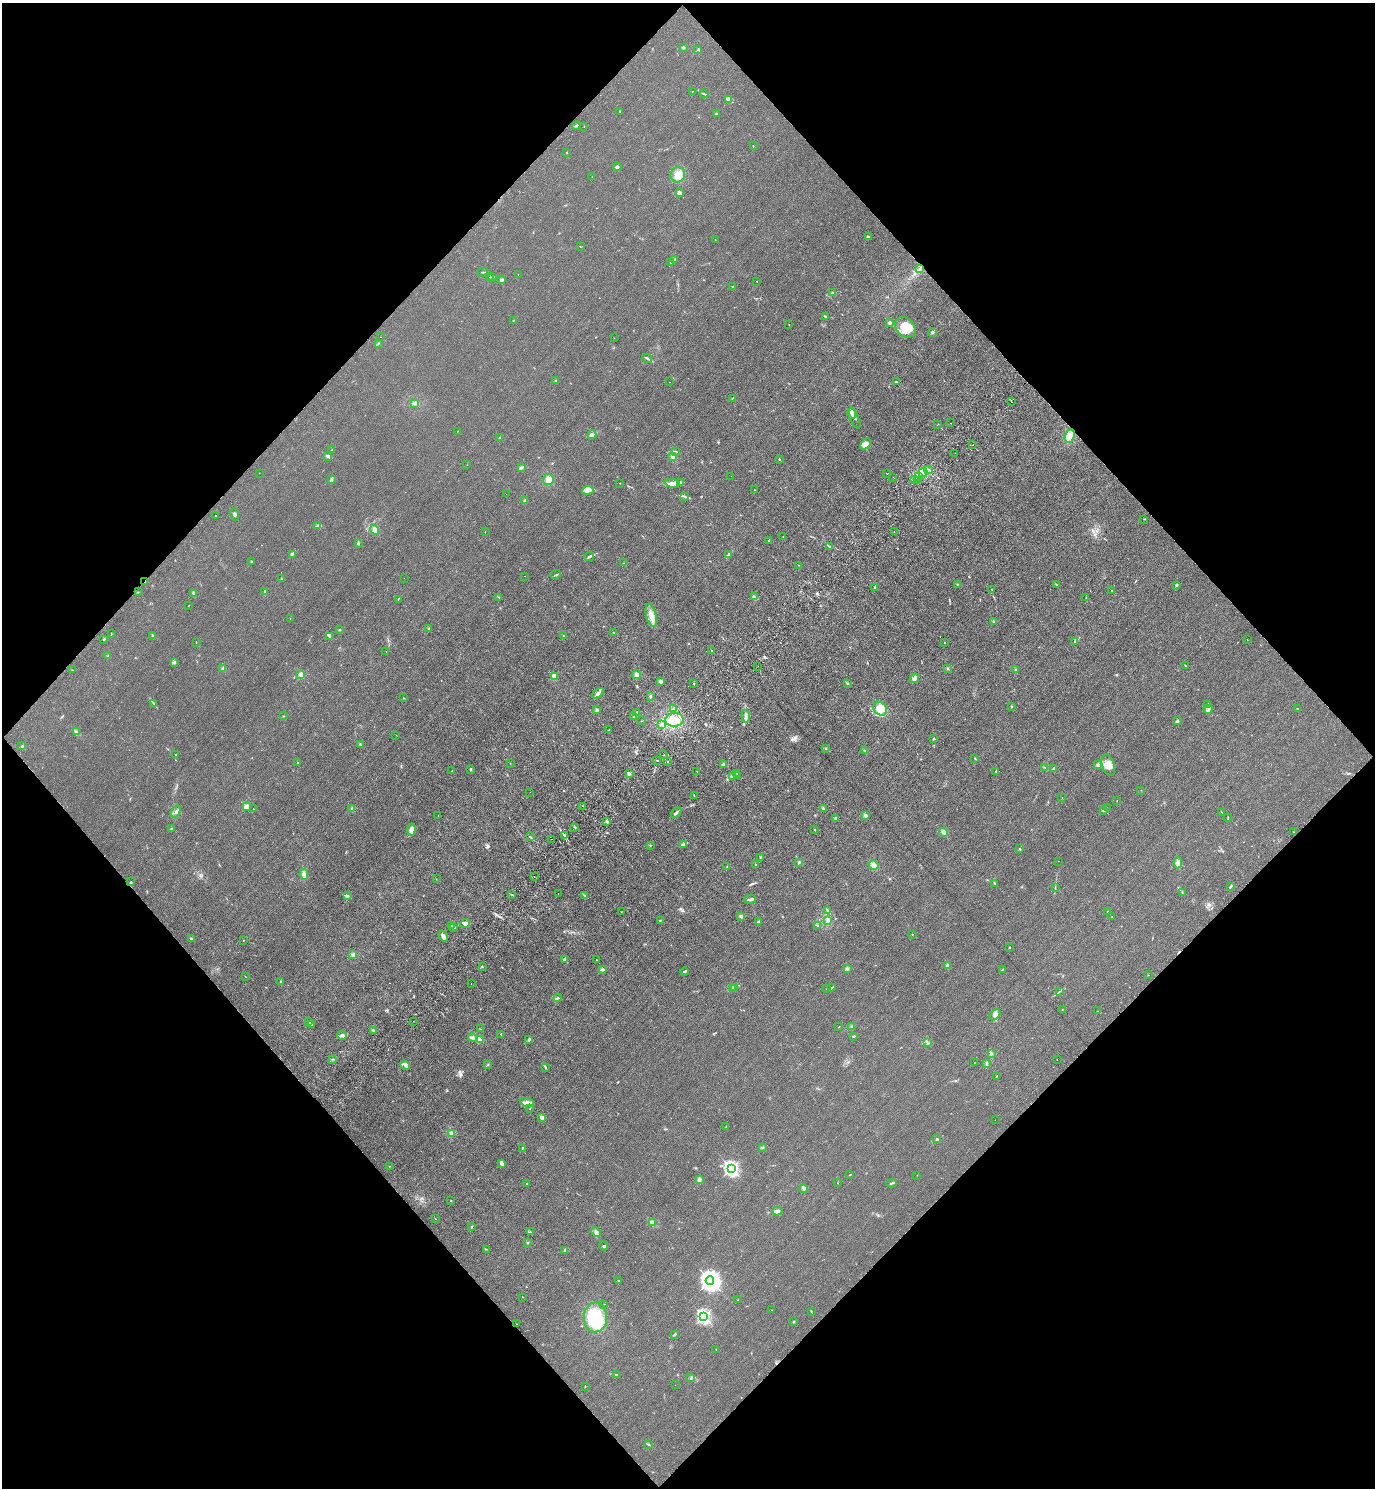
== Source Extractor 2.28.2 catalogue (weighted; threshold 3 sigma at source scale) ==
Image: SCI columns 381-5869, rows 88-6028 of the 6111 x 6115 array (HDU 1 of 3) = the unmasked area's bounding box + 8 px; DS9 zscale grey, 4 x 4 block average (1 PNG px = mean of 4 x 4 image px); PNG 1377 x 1490 px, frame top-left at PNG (2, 3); each listed source drawn as its Kron ellipse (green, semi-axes under 4 px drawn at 4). Shown black and unused: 50% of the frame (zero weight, under 3 of 4 exposures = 6% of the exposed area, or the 3 px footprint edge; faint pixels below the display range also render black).
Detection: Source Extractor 2.28.2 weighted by HDU 2 'WHT'. Background 0.0215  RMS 0.0053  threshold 0.0238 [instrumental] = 3 sigma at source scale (4.5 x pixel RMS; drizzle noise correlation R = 1.50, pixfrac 1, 0.05/0.05 arcsec/px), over >= 5 px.
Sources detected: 395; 2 inside a brighter object's white glare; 9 cosmic-ray / hot-pixel residue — neither listed nor drawn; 9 coinciding with a brighter row at this scale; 16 inside a brighter listed object's ellipse — not listed separately; the other 359 listed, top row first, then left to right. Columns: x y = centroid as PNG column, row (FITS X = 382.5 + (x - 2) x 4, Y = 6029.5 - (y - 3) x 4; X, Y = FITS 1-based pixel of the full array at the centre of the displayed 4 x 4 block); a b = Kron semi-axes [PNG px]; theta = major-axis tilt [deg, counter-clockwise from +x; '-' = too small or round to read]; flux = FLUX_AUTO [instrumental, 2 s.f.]
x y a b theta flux
683 47 2 2 - 3.4
698 49 3 2 - 1.5
692 91 2 2 - 1.3
704 94 4 2 - 2.8
729 99 2 2 - 2
620 111 2 2 - 5.9
716 114 3 2 - 2.3
576 125 4 2 - 3.6
584 127 2 2 - 1.9
753 146 2 2 - 1.5
567 152 2 2 - 1.2
617 167 4 2 - 4.9
678 175 8 7 - 30
592 177 2 2 - 0.75
679 193 2 2 - 2.4
868 236 2 2 - 1.7
715 239 2 2 - 0.79
580 246 2 2 - 0.91
674 259 2 2 - 1.9
671 262 3 2 - 2.3
920 268 4 2 - 3.9
483 272 5 2 - 3.6
518 274 2 2 - 0.81
490 277 2 2 - 1.4
492 277 2 2 - 1.1
502 280 2 2 - 11
756 281 2 2 - 0.81
732 287 2 2 - 2
833 293 3 2 - 6.3
825 316 3 2 - 2.7
513 320 2 2 - 1.5
889 323 2 2 - 32
789 324 2 2 - 0.8
905 327 11 9 -46 42
932 332 2 2 - 19
380 337 2 2 - 1.1
614 338 2 2 - 0.6
378 344 3 2 - 1.8
647 358 5 2 - 4.4
556 381 2 2 - 3
669 382 2 2 - 0.76
896 382 2 2 - 3.9
732 398 2 2 - 1.9
1011 402 2 2 - 1.9
415 403 3 3 - 6.6
852 413 5 3 - 13
854 418 11 3 -67 8
950 423 2 2 - 0.99
938 424 2 2 - 0.86
458 431 2 2 - 0.75
592 435 4 3 - 10
1070 436 7 4 67 33
500 438 2 2 - 2.6
865 444 6 4 50 13
973 445 2 2 - 1.7
332 450 2 2 - 1.1
675 451 4 2 - 3
955 453 2 2 - 0.73
328 456 3 2 - 8
672 457 3 3 - 7.1
779 459 2 2 - 2
467 465 2 2 - 0.52
521 467 2 2 - 3.2
928 470 4 2 - 6.4
923 472 4 4 - 20
259 473 2 2 - 0.52
886 473 2 2 - 0.78
731 476 2 2 - 0.63
918 476 3 3 - 8.7
893 477 2 2 - 0.83
548 479 5 5 - 16
331 480 3 3 - 4
914 480 2 2 - 1.2
918 481 2 2 - 1.1
681 482 3 2 - 3
620 483 2 2 - 0.89
672 483 7 3 -6 11
588 490 6 4 4 22
755 490 2 2 - 0.9
506 494 2 2 - 1.1
685 497 2 2 - 1.8
525 500 3 2 - 4.3
235 514 6 2 -73 4.4
216 515 2 2 - 1.1
1144 519 2 2 - 1.2
318 526 3 3 - 5
375 530 5 4 - 11
485 532 2 2 - 0.89
894 532 2 2 - 12
783 537 2 2 - 2.3
768 541 2 2 - 1.3
358 544 3 2 - 3
830 547 2 2 - 2.5
292 555 3 2 - 3.4
729 555 4 3 - 7.7
589 556 5 2 - 6.9
251 561 3 2 - 1.6
624 563 2 2 - 0.95
798 565 2 2 - 0.98
556 575 5 2 - 3.9
525 576 2 2 - 1.7
404 578 2 2 - 0.34
281 579 2 2 - 1.4
145 582 4 2 - 4.7
957 584 3 2 - 1.7
1056 585 2 2 - 1.8
1176 585 2 2 - 5.6
875 587 3 2 - 2.9
992 589 2 2 - 1.1
1112 590 2 2 - 1.1
265 591 2 2 - 4.6
138 592 2 2 - 0.85
194 593 3 3 - 5.6
499 597 2 2 - 1.4
754 597 4 3 - 5.8
1086 597 2 2 - 0.86
398 599 2 2 - 1.6
189 605 2 2 - 1.1
651 615 12 5 -75 25
290 618 2 2 - 0.99
993 621 2 2 - 2.2
428 629 3 2 - 2.1
339 630 2 2 - 2.3
614 632 2 2 - 2.4
111 634 2 2 - 1.3
153 635 3 2 - 3.7
330 636 4 2 - 13
563 636 2 2 - 1.2
103 639 2 2 - 1.7
1247 640 2 2 - 1
196 642 2 2 - 1.1
1074 642 2 2 - 1.5
945 643 2 2 - 1.9
712 650 2 2 - 1.6
386 651 2 2 - 1.3
107 656 2 2 - 1.4
174 662 3 2 - 3.1
758 666 2 2 - 0.61
1185 666 3 2 - 1.5
947 668 3 2 - 2
223 669 3 2 - 4.3
1016 669 2 2 - 1.8
72 670 2 2 - 1
301 674 3 3 - 9.1
636 675 4 4 - 9.1
554 676 4 3 - 11
914 678 5 3 - 9.6
660 681 4 3 - 6
693 683 2 2 - 1.1
847 683 2 2 - 2.2
598 693 7 3 41 10
650 697 3 2 - 4.1
404 698 2 2 - 1
154 704 3 2 - 3.2
1208 705 2 2 - 2.4
1012 706 2 2 - 1.8
1297 708 2 2 - 1.1
674 709 3 2 - 5.2
880 709 7 6 - 28
1208 709 4 2 - 4.9
597 710 3 2 - 4.2
637 712 3 2 - 2.4
283 716 2 2 - 0.92
746 716 6 2 -84 11
633 717 2 2 - 1.4
675 720 9 7 3 49
642 721 2 2 - 0.68
1177 721 2 2 - 3.3
662 724 3 3 - 5.2
609 730 2 2 - 1.5
76 732 3 3 - 4.4
396 735 2 2 - 0.96
934 739 2 2 - 2
360 745 3 2 - 3.3
22 746 2 2 - 2.2
826 748 2 2 - 2.2
865 751 2 2 - 1.4
176 755 2 2 - 1.4
664 755 2 2 - 0.96
975 758 2 2 - 2.2
657 760 2 2 - 1.5
297 762 2 2 - 1.6
668 762 2 2 - 1.3
510 763 2 2 - 0.52
724 765 3 2 - 5.9
1098 765 3 2 - 3.8
1108 765 11 6 -72 30
1045 768 3 2 - 1.7
1054 768 2 2 - 1.9
471 769 3 2 - 2.9
452 771 2 2 - 1.3
996 771 3 2 - 1.6
697 772 2 2 - 1
629 774 3 3 - 5.2
737 774 3 2 - 3.8
732 776 4 2 - 5.1
738 776 2 2 - 2.5
1141 790 2 2 - 0.62
530 792 2 2 - 0.59
694 796 2 2 - 1.1
1062 797 2 2 - 0.54
1117 801 2 2 - 1
583 806 2 2 - 1.4
246 807 2 2 - 74
823 808 2 2 - 2.1
1107 808 2 2 - 0.64
253 809 2 2 - 0.68
352 809 3 3 - 4.8
1104 810 2 2 - 2.6
176 812 6 2 55 7.6
1222 812 2 2 - 1.7
676 813 6 2 40 5.6
438 815 2 2 - 0.9
865 816 3 3 - 5.1
835 818 2 2 - 2.5
1228 818 4 2 - 2
607 821 3 2 - 4.7
575 827 2 2 - 1.4
171 829 2 2 - 1.7
411 830 6 4 84 22
815 830 2 2 - 1.6
944 832 4 3 - 9.8
1293 832 2 2 - 1.4
564 835 4 2 - 6.6
531 837 4 2 - 2.4
552 839 2 2 - 0.83
683 844 3 2 - 7
650 845 2 2 - 1.1
1020 849 2 2 - 2.2
761 857 2 2 - 1.5
1058 861 2 2 - 0.64
799 862 3 2 - 3.4
1178 863 6 2 88 12
756 864 2 2 - 1.2
873 865 5 4 - 14
727 867 2 2 - 1.8
304 874 5 3 - 9.4
534 877 2 2 - 0.79
436 879 2 2 - 0.95
131 882 2 2 - 1.5
995 883 2 2 - 2
1230 887 4 2 - 5.1
1055 888 2 2 - 1.4
1182 892 2 2 - 1.2
558 893 2 2 - 0.55
512 895 2 2 - 1.8
585 895 3 2 - 2.6
347 896 3 3 - 4.4
750 899 6 2 7 8.5
827 910 2 2 - 2.2
1108 911 3 2 - 2.2
621 912 2 2 - 0.54
741 916 3 3 - 5
1112 916 2 2 - 0.84
828 920 3 2 - 6.1
660 921 2 2 - 1.8
758 922 3 2 - 3.8
465 923 5 2 - 6.3
452 926 3 2 - 2.2
818 926 2 2 - 2.2
454 927 3 2 - 2.7
912 934 2 2 - 1.6
443 936 6 3 -56 12
191 938 2 2 - 2.1
243 940 2 2 - 1.6
1010 947 2 2 - 1.1
353 955 3 3 - 4.5
564 959 3 2 - 5.1
596 960 2 2 - 1.6
947 966 3 2 - 5.9
482 967 2 2 - 1.3
602 969 3 3 - 3.7
847 969 3 3 - 4.8
1003 969 3 2 - 1.5
684 972 4 2 - 3.1
1148 975 2 2 - 0.94
245 977 2 2 - 0.68
281 982 3 2 - 4.1
471 983 2 2 - 1.1
735 987 2 2 - 1.2
832 987 3 2 - 3.1
732 989 2 2 - 1.2
827 989 2 2 - 1.2
1059 991 2 2 - 1.1
558 998 4 2 - 3.7
1062 1010 2 2 - 1.2
1098 1011 2 2 - 1.5
995 1015 6 3 45 11
309 1021 3 2 - 7.7
413 1021 2 2 - 2
312 1024 4 2 - 4
851 1026 2 2 - 1.9
839 1027 2 2 - 0.88
481 1029 2 2 - 1.6
374 1031 3 2 - 4.9
501 1034 2 2 - 2.4
342 1035 5 3 - 7.4
853 1036 3 2 - 2.5
473 1038 4 3 - 6.7
529 1039 3 2 - 3
481 1040 3 2 - 3.1
927 1042 3 2 - 2.7
991 1053 2 2 - 2.8
333 1059 2 2 - 1.6
1057 1059 2 2 - 2.9
974 1063 2 2 - 2.1
987 1064 3 2 - 4.8
405 1065 5 3 - 7
488 1065 2 2 - 1.2
546 1067 3 2 - 1.9
997 1076 2 2 - 1.7
527 1102 7 4 -17 18
530 1109 2 2 - 0.74
542 1117 2 2 - 19
995 1120 2 2 - 0.44
726 1127 2 2 - 1.1
452 1133 4 3 - 7.7
937 1139 3 2 - 3.8
522 1148 4 2 - 2.8
762 1148 2 2 - 2.4
502 1164 4 2 - 8.2
389 1166 2 2 - 1.1
731 1168 2 2 - 840
850 1175 2 2 - 1.6
917 1175 2 2 - 0.65
699 1180 4 3 - 8.2
526 1183 2 2 - 1.1
837 1183 2 2 - 0.62
892 1183 5 2 - 5.3
803 1189 4 2 - 5.8
451 1201 2 2 - 1.2
777 1211 5 3 - 8.3
435 1219 2 2 - 0.96
652 1223 3 3 - 6.7
472 1226 3 2 - 1.9
530 1232 3 2 - 2.7
596 1232 5 3 - 8
527 1243 2 2 - 2
603 1246 5 3 - 4.4
486 1249 2 2 - 1.1
565 1250 3 2 - 4.1
710 1280 4 3 - 2200
618 1281 2 2 - 2.6
523 1297 2 2 - 0.85
738 1300 2 2 - 0.79
604 1304 2 2 - 0.66
771 1310 2 2 - 1.1
811 1311 2 2 - 2
704 1316 2 2 - 670
595 1317 15 11 87 170
794 1322 2 2 - 2.7
517 1324 2 2 - 0.82
675 1334 3 2 - 2.5
716 1349 2 2 - 0.74
617 1374 2 2 - 2.1
690 1378 2 2 - 1.4
675 1385 2 2 - 1.2
585 1386 2 2 - 1.3
648 1444 3 2 - 2.4
Overlapping masked pixels (flux is a lower limit): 1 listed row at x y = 145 582
Diffuse or blended objects may show on this block-average render without a row.